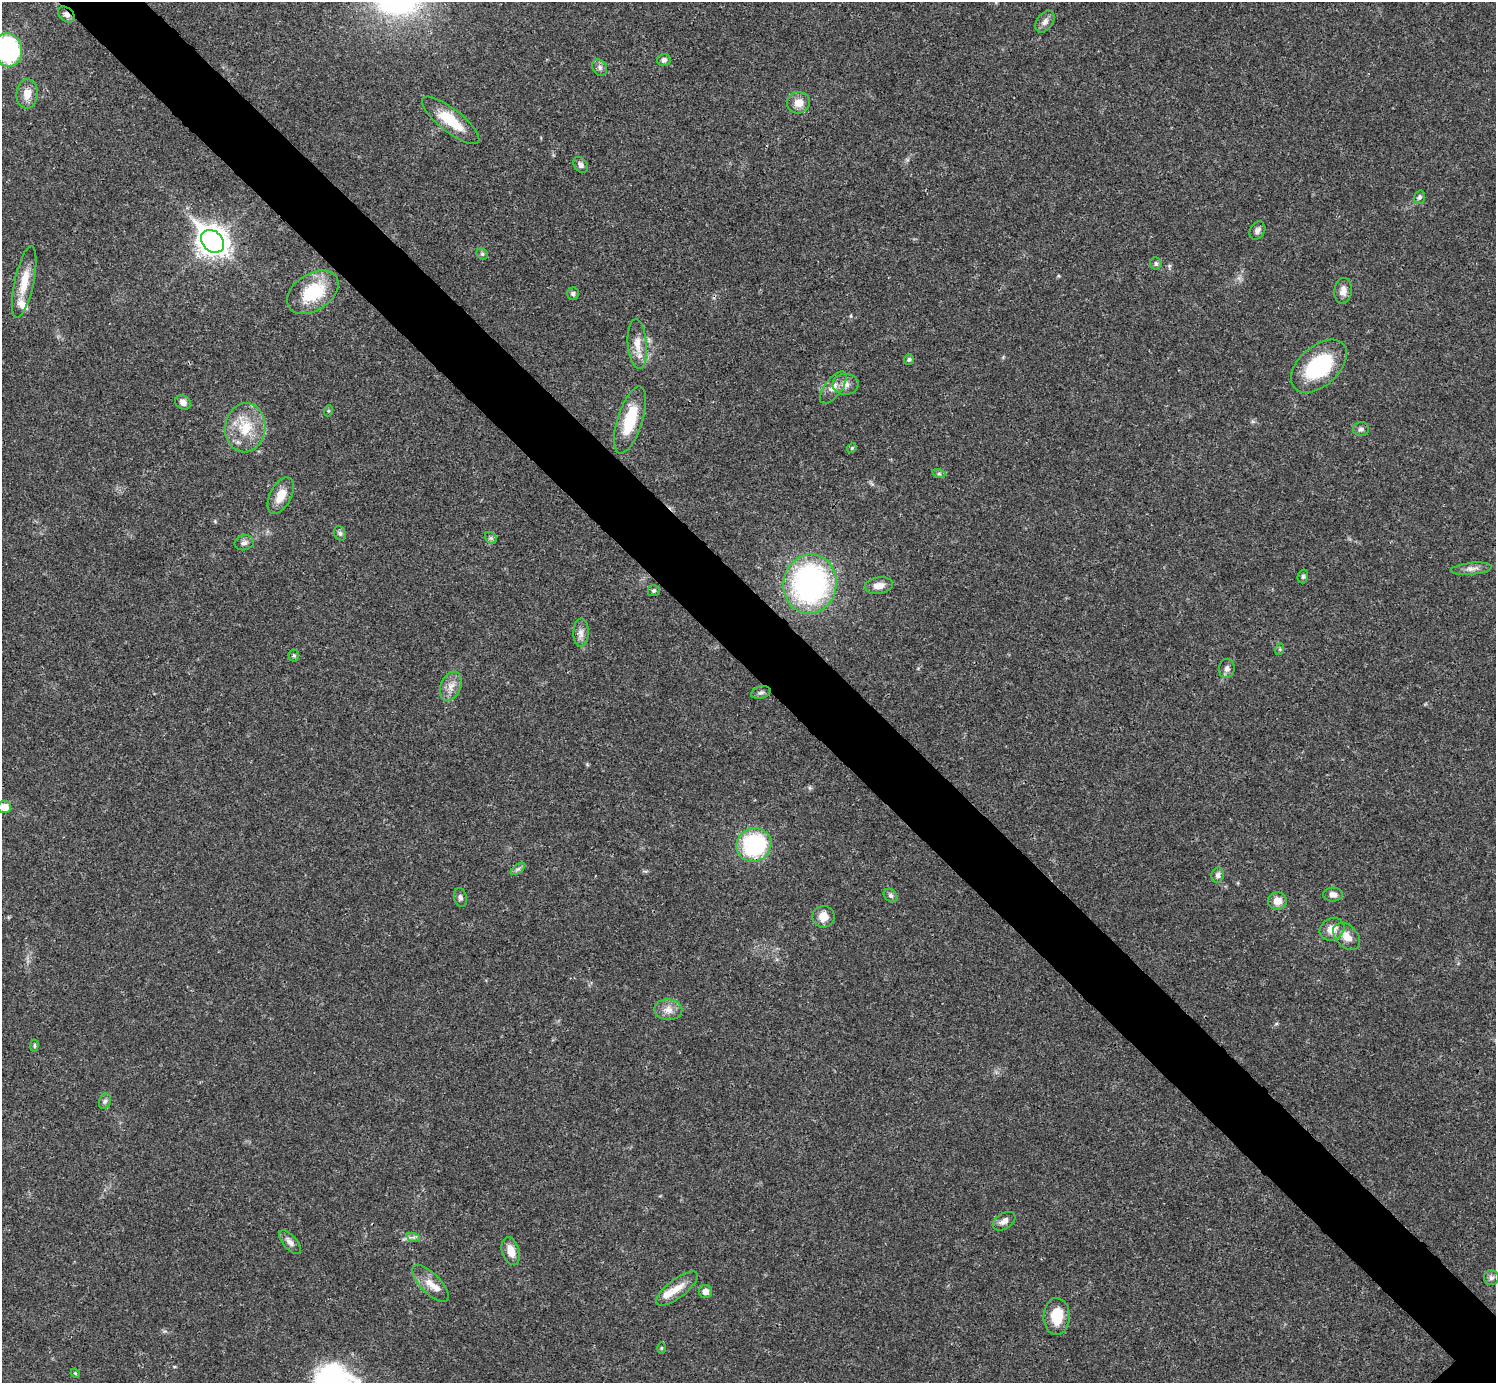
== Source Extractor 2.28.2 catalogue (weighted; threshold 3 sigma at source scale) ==
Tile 11 of 4 x 4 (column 3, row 3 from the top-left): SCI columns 2991-4484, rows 1540-2920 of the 5982 x 5981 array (HDU 1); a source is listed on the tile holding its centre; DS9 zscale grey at full resolution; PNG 1498 x 1385 px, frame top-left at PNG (2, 2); each listed source drawn as its Kron ellipse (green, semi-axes under 4 px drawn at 4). Shown black and unused: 6% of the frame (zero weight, under 3 of 4 exposures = <1% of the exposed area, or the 3 px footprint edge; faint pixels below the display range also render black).
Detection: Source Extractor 2.28.2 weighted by HDU 2 'WHT'; one run over the whole footprint, this tile lists its part. Background 0.0208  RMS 0.0022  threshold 0.0101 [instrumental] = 3 sigma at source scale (4.5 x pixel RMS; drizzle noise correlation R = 1.50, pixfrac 1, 0.05/0.05 arcsec/px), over >= 5 px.
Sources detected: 73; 3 inside a brighter listed object's ellipse — not listed separately; the other 70 listed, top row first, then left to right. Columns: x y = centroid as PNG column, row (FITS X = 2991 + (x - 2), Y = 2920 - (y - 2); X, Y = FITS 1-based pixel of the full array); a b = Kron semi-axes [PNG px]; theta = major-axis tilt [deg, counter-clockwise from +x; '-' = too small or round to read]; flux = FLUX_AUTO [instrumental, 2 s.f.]
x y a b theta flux
66 15 9 6 -41 0.99
1045 22 12 8 55 1.2
8 50 17 14 -72 36
664 60 6 6 - 0.76
600 68 9 7 -61 0.74
27 94 15 10 85 2.6
798 103 11 11 - 2.4
451 120 35 11 -38 7.4
580 165 8 6 -55 0.89
1419 197 7 5 71 0.45
1257 231 10 7 58 0.9
213 241 13 10 -45 250
482 254 6 5 - 0.4
1156 264 6 6 - 0.52
24 282 37 9 78 4.5
1343 291 13 8 83 1.7
313 292 28 18 33 11
573 294 6 6 - 0.54
637 344 25 9 -85 3.1
909 359 5 5 - 0.55
1319 366 33 20 42 18
845 384 13 10 3 1.7
833 387 19 8 54 1.9
183 402 8 6 -33 1.2
328 411 5 3 - 0.23
630 420 35 12 72 9
245 428 24 20 83 7.6
1361 429 8 7 - 0.71
852 448 5 4 - 0.3
939 474 7 4 -18 0.41
281 496 20 10 63 3.2
340 533 7 5 -68 0.54
491 538 6 5 - 0.46
244 543 10 7 13 0.87
1471 569 20 6 6 1.4
1303 576 7 5 75 0.39
810 584 30 26 81 58
879 585 14 8 9 2
654 591 6 5 - 0.41
581 633 14 7 89 1.3
1280 649 6 3 72 0.28
294 655 6 5 - 0.36
1227 668 10 8 78 0.88
451 686 15 10 68 2.1
761 693 10 6 16 0.63
5 807 6 6 - 2.5
754 845 18 16 28 25
518 869 8 4 36 0.54
1218 875 8 6 77 0.69
891 895 7 6 - 0.54
1333 895 10 7 -1 1.2
460 897 10 6 -78 0.67
1277 901 9 8 - 2.3
823 917 11 11 - 2.6
1332 929 13 10 31 2.7
1347 936 16 10 -46 2.5
668 1010 14 10 -2 1.9
34 1046 6 4 85 0.3
105 1101 8 6 72 0.61
1004 1221 12 7 33 1.3
413 1237 7 4 -18 0.5
290 1242 14 6 -50 1.3
511 1251 14 8 -72 2.8
1491 1278 7 7 - 0.74
430 1283 23 10 -45 2.7
677 1289 25 9 37 3.1
705 1291 6 6 - 1.2
1057 1316 18 13 90 5.6
662 1348 6 4 90 0.25
75 1373 5 4 - 0.22
Overlapping masked pixels (flux is a lower limit): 1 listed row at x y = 66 15
Isophote crosses this tile's border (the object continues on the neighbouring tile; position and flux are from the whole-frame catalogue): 2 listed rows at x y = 8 50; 5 807